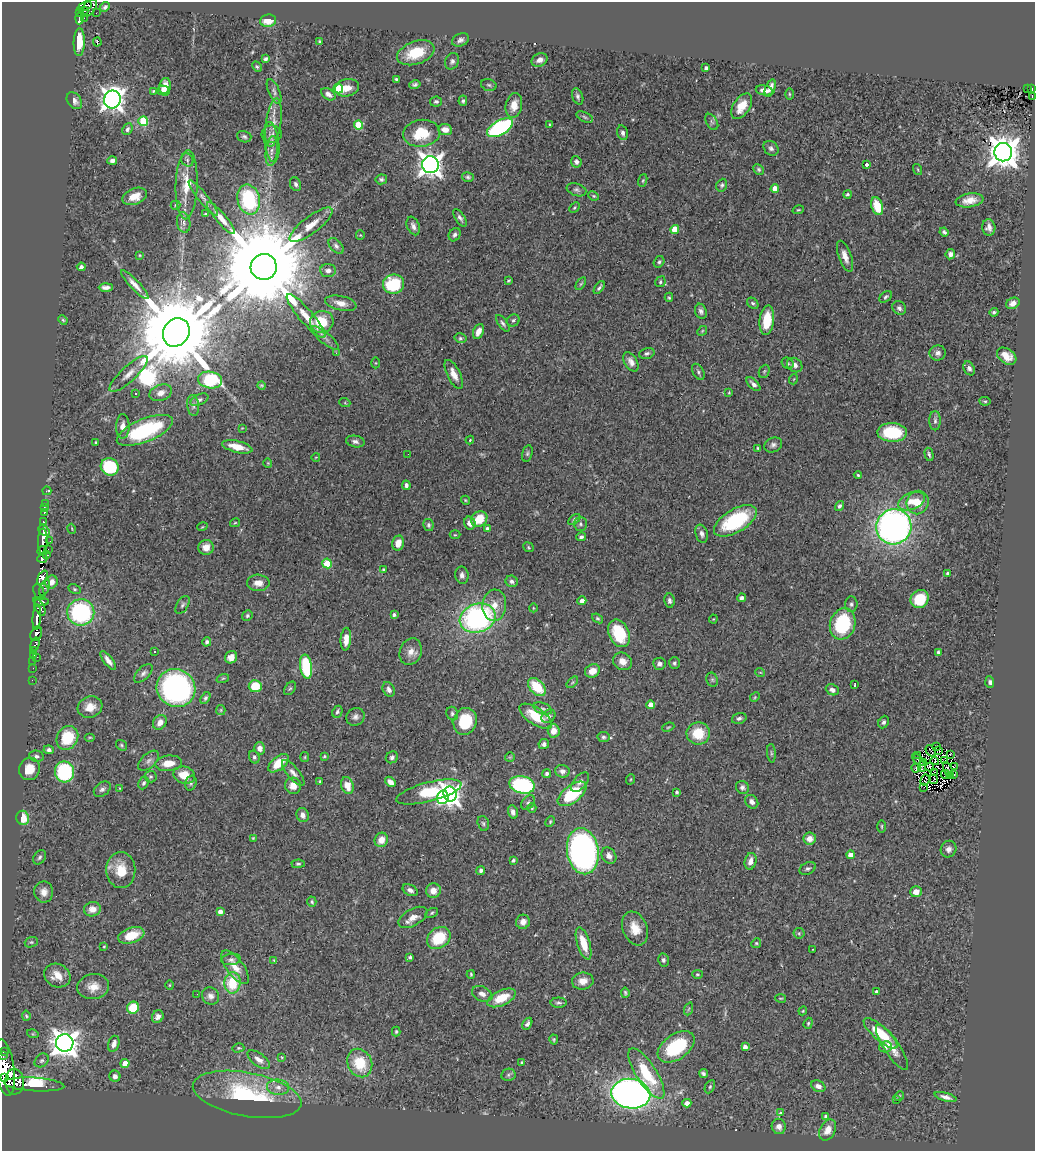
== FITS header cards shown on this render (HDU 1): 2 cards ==
NAXIS1  =                 1033
NAXIS2  =                 1149

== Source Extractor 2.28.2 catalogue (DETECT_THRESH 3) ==
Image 1033 x 1149 px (HDU 1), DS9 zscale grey, 1 PNG px = 1 image px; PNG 1037 x 1153 px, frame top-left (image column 1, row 1149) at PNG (2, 2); each listed source drawn as its Kron ellipse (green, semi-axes under 4 px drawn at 4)
Background 0.609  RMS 0.03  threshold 0.091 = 3 sigma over >= 5 px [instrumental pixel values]
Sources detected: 464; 7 with non-positive FLUX_AUTO (blend fragments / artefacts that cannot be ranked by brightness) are neither listed nor drawn; the other 457 listed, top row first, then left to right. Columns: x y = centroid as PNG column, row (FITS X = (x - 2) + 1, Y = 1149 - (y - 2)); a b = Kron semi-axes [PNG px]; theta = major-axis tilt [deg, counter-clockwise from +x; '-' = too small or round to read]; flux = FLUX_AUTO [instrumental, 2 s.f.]
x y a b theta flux
85 6 7 3 22 37
105 7 5 4 - 5.9
89 8 10 6 52 200
84 11 4 2 - 32
80 12 4 2 - 41
96 13 2 2 - 8
79 18 6 3 87 35
84 18 2 2 - 5.4
268 21 8 6 7 24
460 40 9 6 23 7.4
319 41 3 2 - 2.2
79 42 14 5 88 38
97 42 4 3 - 63
416 53 19 11 20 68
265 59 4 3 - 4.6
540 60 8 6 27 12
452 61 8 6 65 7.1
257 67 5 4 - 3
706 68 4 3 - 6.5
396 79 3 3 - 2.3
415 85 6 4 13 5
489 85 8 5 -16 4.1
165 86 8 5 76 13
338 88 5 5 - 98
347 88 12 8 12 19
770 88 9 4 69 12
1027 88 3 2 - 10
1032 88 3 3 - 19
764 90 8 5 -9 13
153 91 3 3 - 2.1
164 91 6 5 - 6.2
274 92 13 5 -66 8
328 94 8 5 -35 9.3
789 94 6 4 -89 2.6
578 96 8 5 -70 5.5
1032 96 2 2 - 4
112 100 9 8 - 1600
74 101 9 6 -53 11
463 101 5 4 - 4
436 102 6 5 - 4.9
514 105 12 8 78 22
742 106 14 8 57 36
585 117 9 4 -25 3.8
143 121 5 4 - 120
712 122 9 5 -59 5.7
274 123 24 7 82 24
549 124 3 2 - 1.5
358 125 4 4 - 66
500 128 14 7 30 310
127 129 6 5 - 5.9
445 129 7 5 -7 16
421 133 18 13 7 72
623 133 7 5 -74 7
272 134 10 8 2 9.3
244 137 7 5 -18 4.5
272 142 20 7 -83 19
771 148 8 6 -42 6.9
272 151 15 6 83 14
1003 152 9 9 - 3700
112 160 5 4 - 7.2
187 160 7 6 - 6
576 162 6 5 - 6.7
866 164 3 3 - 7.3
430 165 8 8 - 1800
758 169 5 5 - 3.3
918 170 6 2 -71 1.8
468 177 6 5 - 4.1
381 179 6 5 - 4.4
643 181 6 4 71 2.8
296 184 7 5 -66 5.7
187 185 34 11 88 57
722 185 6 5 - 4.1
775 189 4 4 - 24
576 190 10 6 -20 5.7
847 194 4 3 - 3.4
135 196 13 8 21 29
594 196 5 3 - 2.7
203 198 22 5 -51 9.4
249 200 15 11 -76 170
970 200 14 7 9 21
175 205 5 4 - 2.3
877 206 9 5 -74 51
574 208 6 4 45 2.6
798 210 6 4 16 2.3
206 214 3 3 - 2.1
221 218 20 5 -49 19
460 218 10 4 -58 7.2
184 223 10 6 -81 8.5
311 225 26 8 37 31
413 226 10 6 -68 9
989 227 8 6 -85 9.3
675 229 4 4 - 42
944 232 4 3 - 4.7
360 235 5 4 - 2.2
455 235 7 5 59 5.7
336 246 9 6 -47 7.2
950 254 5 4 - 7.5
140 255 3 3 - 1.7
845 256 16 6 -70 16
659 262 6 5 - 4
81 267 4 4 - 8.4
264 267 13 13 - 65000
328 270 8 6 -5 8.6
508 280 4 3 - 2.4
660 282 5 5 - 4
135 284 19 5 -47 15
394 284 10 9 - 120
581 284 7 4 56 2.7
106 287 7 3 1 8.3
599 288 7 3 54 4.3
669 297 4 4 - 2.7
886 297 7 4 41 4
341 303 16 7 -13 17
753 303 6 5 - 4.1
1013 303 7 5 29 13
899 308 7 6 - 6.4
701 311 8 5 -69 6.9
994 312 4 3 - 3.7
306 316 28 7 -49 29
63 320 5 4 - 2.8
513 320 6 5 - 4.3
767 320 15 7 83 57
322 322 12 11 - 65
503 323 10 4 -53 5.4
478 331 8 5 66 16
702 331 5 4 - 2.7
176 332 15 12 56 46000
325 338 17 5 -40 9.9
460 338 6 4 -13 3.4
336 353 3 3 - 3
647 353 8 5 16 4.8
938 353 8 7 - 8
1007 356 11 7 -34 21
631 362 10 6 -59 12
376 363 5 3 - 2
788 363 6 5 - 3.2
795 365 8 6 -39 8
969 368 7 5 -62 7.3
764 371 7 5 68 3.1
698 372 9 5 -61 4.8
129 374 25 7 43 22
454 374 16 6 -64 17
794 379 5 3 - 1.7
210 380 12 8 -9 120
753 384 8 4 -44 8.4
262 385 4 4 - 2.6
136 393 3 3 - 4.2
161 393 12 8 20 14
729 393 3 3 - 2.2
199 400 10 5 24 5.8
985 401 6 4 -7 2.8
345 403 5 3 - 2
193 405 10 6 -84 7
935 421 10 5 90 5.9
123 426 12 7 88 14
242 428 4 4 - 1.5
145 430 30 11 22 180
892 432 15 9 -1 91
470 440 4 3 - 1.5
355 441 9 5 -12 7.8
96 442 3 2 - 1.9
773 445 9 7 25 7.5
237 447 15 6 -14 36
758 448 3 3 - 2.5
527 453 8 5 73 3.9
408 454 2 2 - 2.2
929 454 7 3 -76 3.7
316 457 4 3 - 1.5
268 463 4 4 - 2.1
110 467 9 8 - 130
858 475 4 4 - 2.7
406 485 4 4 - 6.2
47 491 4 3 - 9
465 500 5 4 - 2.4
912 501 14 8 22 22
918 502 12 11 - 23
45 503 2 2 - 9.3
839 506 5 4 - 5.5
44 507 3 2 - 18
45 512 4 3 - 35
479 519 8 7 - 47
574 519 7 4 39 4
735 521 24 11 31 160
43 522 3 3 - 58
235 523 5 3 - 2.2
470 523 6 5 - 15
580 524 7 6 - 4.7
428 525 6 5 - 4.7
202 527 5 3 - 1.9
894 527 18 17 - 900
487 528 4 3 - 2.9
72 529 5 3 - 1.7
44 531 6 4 -31 210
702 534 9 6 -74 8.4
455 535 5 3 - 2.1
581 537 5 4 - 4.6
43 541 13 4 89 590
50 541 2 2 - 6.7
398 543 7 6 - 20
206 547 8 7 - 16
528 547 5 4 - 2.6
48 549 2 2 - 0.067
42 551 5 3 - 170
47 555 4 3 - 100
42 558 5 3 - 240
327 563 5 4 - 87
383 570 4 3 - 3
948 573 3 3 - 4
462 575 8 6 -81 9
42 578 7 4 64 320
512 581 6 5 - 6.3
52 582 7 6 - 16
258 583 11 8 -2 16
44 588 9 4 70 120
75 589 6 4 -27 3.4
39 592 8 5 -68 82
741 598 4 4 - 6.6
920 599 9 8 - 61
41 601 8 3 -9 190
582 601 4 4 - 9.8
669 601 7 5 -83 5.7
851 604 8 6 86 5.1
182 605 10 5 58 5.6
494 605 16 12 85 28
40 608 8 4 -64 250
533 608 4 3 - 1.5
81 612 13 13 - 260
394 614 3 3 - 4.3
247 616 5 5 - 3.5
37 618 12 4 85 750
478 618 18 14 18 430
598 618 6 4 -37 3.2
713 619 4 4 - 1.8
843 624 16 12 72 140
619 633 14 10 -65 100
36 634 8 5 63 170
346 639 11 5 85 20
207 642 5 4 - 5.1
35 644 6 3 75 55
34 651 2 2 - 6
155 652 3 3 - 14
411 652 13 11 70 18
938 652 4 3 - 3.3
34 655 3 2 - 8.5
37 657 2 2 - 30
231 657 6 5 - 15
108 660 11 4 -53 11
33 661 2 2 - 7.3
623 661 10 8 -30 15
674 663 6 5 - 4.6
659 664 6 6 - 6.8
306 667 12 6 -82 110
33 668 2 2 - 7.9
592 671 8 6 31 22
760 672 5 3 - 1.6
143 673 12 6 45 7.3
223 678 6 4 19 2.6
32 680 2 2 - 5.4
712 680 7 5 -69 4.1
572 682 7 4 45 3.2
990 682 6 4 -85 4.2
855 684 4 2 - 3.5
255 686 6 6 - 51
537 687 11 7 -46 69
176 688 20 18 -37 560
290 688 7 5 52 3.8
389 689 8 5 -65 7.5
832 690 7 5 -25 8.8
755 697 5 4 - 2.3
205 698 6 4 57 4.3
651 705 4 4 - 24
90 707 12 10 18 26
543 708 9 5 -20 5.7
221 710 5 4 - 2.4
337 712 6 5 - 4.7
452 714 7 6 - 4.7
536 716 19 8 -34 58
548 716 7 6 - 6.4
355 717 9 8 - 8.7
739 718 7 5 18 5.6
465 721 13 11 73 76
160 722 8 6 53 16
884 722 6 5 - 4.7
668 727 6 3 23 2.2
554 731 7 6 - 18
698 733 11 11 - 56
90 737 5 3 - 2.3
603 737 6 5 - 4
67 738 12 10 60 81
544 744 5 4 - 6.3
121 745 6 4 -35 3.2
937 746 3 2 - 2.6
260 748 6 5 - 11
49 750 5 4 - 6.1
931 751 6 2 -55 1.8
939 751 3 2 - 2.8
771 753 9 3 -85 3.4
950 754 3 2 - 2.4
918 755 4 2 - 1.2
36 756 7 5 -11 5.4
324 756 4 3 - 2.1
254 757 7 5 -72 4.7
305 757 5 4 - 2.2
392 757 6 5 - 5.5
510 757 5 5 - 2.5
918 760 7 2 -41 0.43
149 761 13 7 42 9.1
935 761 4 2 - 3.8
945 761 4 2 - 2.1
168 763 13 7 7 27
279 763 12 6 41 44
923 763 3 2 - 1.4
922 766 5 2 - 0.82
930 767 4 2 - 3
954 767 2 2 - 4.1
916 768 4 2 - 0.46
29 769 11 10 - 31
948 770 8 3 -69 0.59
562 771 7 6 - 9.2
64 772 10 9 - 190
935 772 3 2 - 0.58
293 773 16 6 -50 11
547 773 4 4 - 5.9
945 774 4 2 - 2.1
184 775 11 8 -16 37
954 775 3 2 - 1.7
950 776 3 2 - 2.4
151 777 6 6 - 3.6
631 779 5 3 - 2.3
934 779 5 2 - 0.57
925 780 6 2 71 0.098
320 782 4 3 - 2.8
390 782 6 4 -41 12
580 782 12 6 49 8.1
144 783 6 5 - 5
191 783 7 5 74 4.7
522 785 13 8 -13 250
293 786 8 8 - 17
347 786 9 6 -73 29
742 787 7 6 - 5.4
924 787 3 2 - 4.3
120 788 3 3 - 1.7
102 789 9 6 38 7
429 792 34 9 14 130
677 792 3 3 - 3.1
450 794 7 6 - 1200
572 794 17 8 37 120
443 797 7 5 77 170
752 802 7 6 - 8.5
528 803 8 5 50 5.5
532 808 4 4 - 2.5
513 812 7 4 -74 8.9
303 815 7 6 - 11
23 818 7 6 - 38
550 822 6 4 64 2.8
483 823 7 5 -73 4
882 826 6 3 -90 2.3
253 838 4 3 - 2
810 839 6 6 - 17
381 840 7 6 - 21
949 849 8 7 - 9.8
583 851 23 16 -81 790
850 855 4 4 - 21
609 856 8 7 - 11
40 857 8 5 57 4.8
513 860 4 3 - 3.5
750 861 8 6 76 13
298 864 6 4 1 3.4
808 868 8 5 28 5.8
121 870 18 14 -87 44
481 870 4 4 - 4.2
410 890 8 5 -26 8.2
433 891 7 7 - 18
44 892 10 9 - 17
916 892 6 5 - 16
312 902 5 4 - 3.2
92 909 8 7 - 17
220 912 4 4 - 13
432 913 7 4 28 3.3
413 917 16 8 29 17
523 922 7 7 - 12
635 928 17 12 -68 32
799 933 5 5 - 3
131 935 13 7 18 46
439 938 12 10 36 83
31 942 7 5 19 3.7
584 943 17 6 -72 39
756 943 5 4 - 2.6
104 946 3 2 - 1.7
813 949 3 2 - 1.9
410 957 3 3 - 5.2
231 959 10 5 9 5.8
274 960 4 2 - 1.9
663 960 6 5 - 5.1
235 967 20 8 -53 25
471 974 4 3 - 2.3
697 974 5 4 - 2.7
57 975 13 11 -28 28
583 981 11 8 9 20
232 983 10 8 86 77
169 985 5 3 - 1.8
93 987 16 12 7 26
877 992 4 4 - 10
625 993 5 3 - 3.2
197 994 2 2 - 7.4
482 994 11 7 -24 12
211 996 9 8 - 9.9
501 998 15 7 25 50
781 998 5 2 - 1.9
559 1003 8 5 -1 5.2
133 1008 6 5 - 57
688 1009 7 4 69 2.8
803 1011 4 4 - 2.1
26 1016 5 4 - 3.1
158 1017 6 5 - 9.5
808 1023 6 4 70 3.1
527 1024 6 4 60 6
396 1032 5 4 - 3
880 1033 21 7 -41 70
33 1034 6 3 -17 2.2
554 1039 5 4 - 2.9
65 1043 9 8 - 2500
114 1044 8 5 72 10
676 1047 21 12 35 140
745 1047 4 4 - 11
886 1047 6 5 - 6.2
892 1047 27 8 -57 27
238 1048 6 4 14 3.1
3 1052 3 3 - 64
3 1056 3 2 - 8.6
282 1057 3 3 - 1.8
42 1060 8 6 42 5.3
259 1060 13 6 -37 14
125 1063 4 4 - 28
360 1063 15 12 -65 75
522 1063 3 3 - 3.6
4 1068 29 9 -82 2400
703 1073 4 4 - 4.8
646 1074 29 10 -57 94
508 1075 7 6 - 4.9
115 1076 5 5 - 7.3
4 1077 2 2 - 16000
14 1082 13 9 -87 600
34 1084 30 6 -4 15
818 1086 7 5 -27 11
278 1087 11 7 -5 13
710 1087 7 4 64 3.7
247 1094 55 22 -10 220
631 1094 20 15 -7 1300
899 1096 5 4 - 2.5
946 1097 11 4 -15 10
897 1100 2 2 - 21
687 1103 4 4 - 15
780 1113 3 3 - 8.7
826 1116 4 4 - 4.6
779 1126 8 7 - 12
828 1130 11 7 62 23
At the frame edge (FLAGS 8, measured only in part): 3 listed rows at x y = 3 1052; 3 1056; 4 1068
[7 non-positive-flux detections neither listed nor drawn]